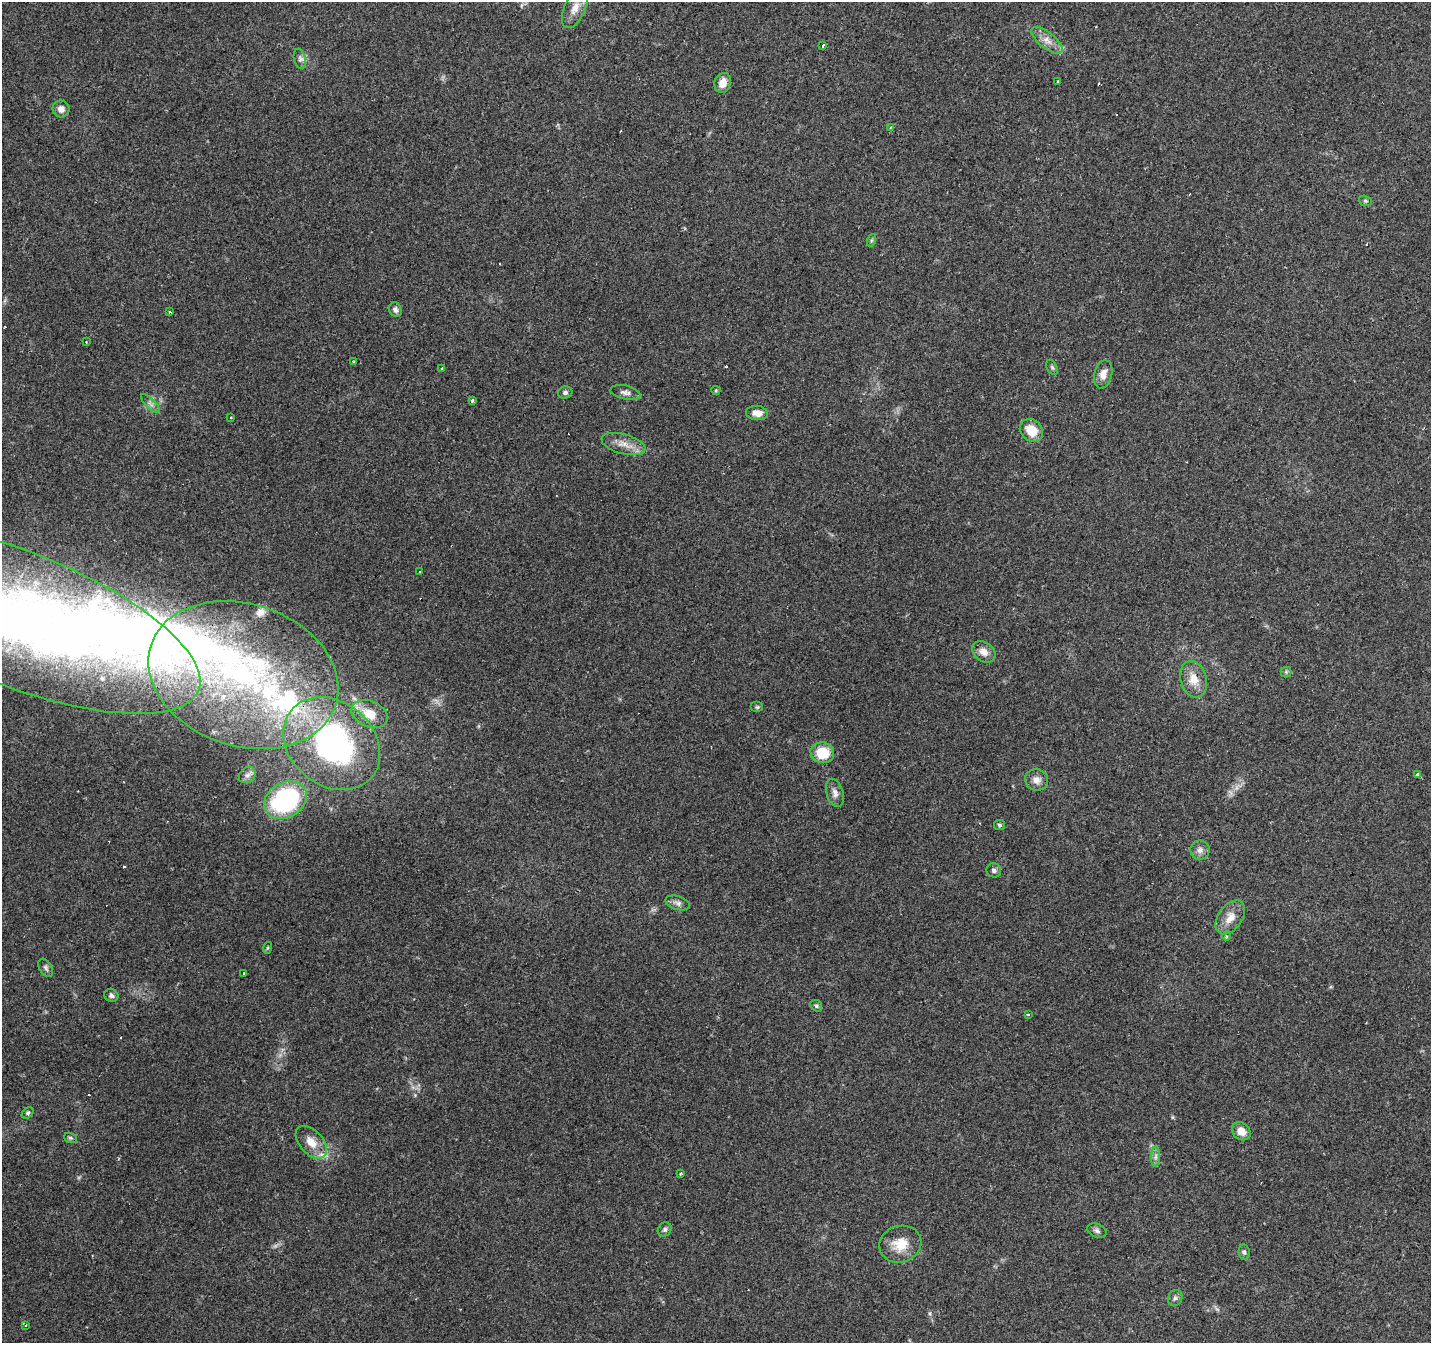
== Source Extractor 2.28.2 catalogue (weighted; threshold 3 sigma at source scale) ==
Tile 10 of 4 x 4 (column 2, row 3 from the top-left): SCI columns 1430-2858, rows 1539-2879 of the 5721 x 5825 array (HDU 1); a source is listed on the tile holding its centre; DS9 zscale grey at full resolution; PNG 1433 x 1345 px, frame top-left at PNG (2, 2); each listed source drawn as its Kron ellipse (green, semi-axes under 4 px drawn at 4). Shown black and unused: <1% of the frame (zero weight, under 2 of 3 exposures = <1% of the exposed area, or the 3 px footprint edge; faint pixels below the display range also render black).
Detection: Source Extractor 2.28.2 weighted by HDU 2 'WHT'; one run over the whole footprint, this tile lists its part. Background 0.132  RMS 0.008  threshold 0.0361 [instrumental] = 3 sigma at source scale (4.5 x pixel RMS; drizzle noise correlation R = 1.50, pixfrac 1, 0.0396/0.0396 arcsec/px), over >= 5 px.
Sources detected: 79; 2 inside a brighter object's white glare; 8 cosmic-ray / hot-pixel residue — neither listed nor drawn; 4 inside a brighter listed object's ellipse — not listed separately; the other 65 listed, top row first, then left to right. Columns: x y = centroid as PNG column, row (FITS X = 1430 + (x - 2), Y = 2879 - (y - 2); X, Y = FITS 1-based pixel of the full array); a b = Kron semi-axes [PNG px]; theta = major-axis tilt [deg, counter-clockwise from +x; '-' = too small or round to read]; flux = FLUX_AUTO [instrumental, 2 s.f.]
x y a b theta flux
575 8 21 10 65 9
1047 40 19 8 -39 7.5
823 46 4 3 - 3.1
300 59 10 6 -76 2.8
1057 82 3 3 - 2.3
723 83 10 8 71 9.2
61 109 8 8 - 4.9
890 127 4 3 - 0.83
1365 201 7 5 -21 1.4
872 240 6 4 71 1.2
395 310 7 6 - 2.7
169 312 3 3 - 3.3
86 342 3 2 - 0.81
354 362 3 3 - 2.5
1052 367 8 5 -63 1.6
442 368 3 3 - 1.5
1103 374 14 9 75 7.7
716 390 4 4 - 0.95
565 392 7 6 - 2
625 392 15 7 -12 3.9
472 400 3 3 - 4
150 404 12 4 -45 3.1
757 413 11 7 -6 7.7
230 418 3 3 - 5.3
1031 430 13 10 -42 16
623 444 22 10 -15 9.6
420 572 3 2 - 0.68
15 618 197 67 -21 720
984 652 13 9 -36 6.9
1286 672 5 5 - 1.2
243 675 97 71 -18 310
1194 679 18 13 -74 13
757 707 6 5 - 1.4
370 714 19 13 -24 16
332 744 52 42 -40 210
822 753 12 10 -15 23
1417 774 3 3 - 2.1
247 775 9 7 34 3
1037 780 11 10 - 5.8
835 793 14 8 -73 5
285 800 23 17 31 90
999 825 5 5 - 1.5
1200 850 10 9 - 4.4
994 870 7 7 - 2.4
678 903 12 6 -17 3.3
1230 918 19 12 53 10
1226 936 4 3 - 0.69
267 948 6 4 71 0.97
46 968 10 6 -58 2.3
244 973 3 3 - 11
111 995 7 6 - 2.5
816 1006 6 5 - 1.5
1028 1015 3 2 - 1.2
28 1113 6 5 - 1.7
1241 1131 10 8 -40 8.3
70 1138 6 5 - 1.3
311 1142 19 11 -48 11
1156 1157 10 4 89 2.6
680 1174 4 3 - 0.84
665 1229 7 6 - 2
1097 1231 10 6 -25 2.7
900 1244 21 18 18 17
1244 1252 8 5 -82 2
1175 1298 8 7 - 2.4
26 1325 3 3 - 6.3
Overlapping masked pixels (flux is a lower limit): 2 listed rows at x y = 15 618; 332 744
Isophote crosses this tile's border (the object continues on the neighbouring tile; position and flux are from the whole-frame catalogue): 1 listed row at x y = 15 618